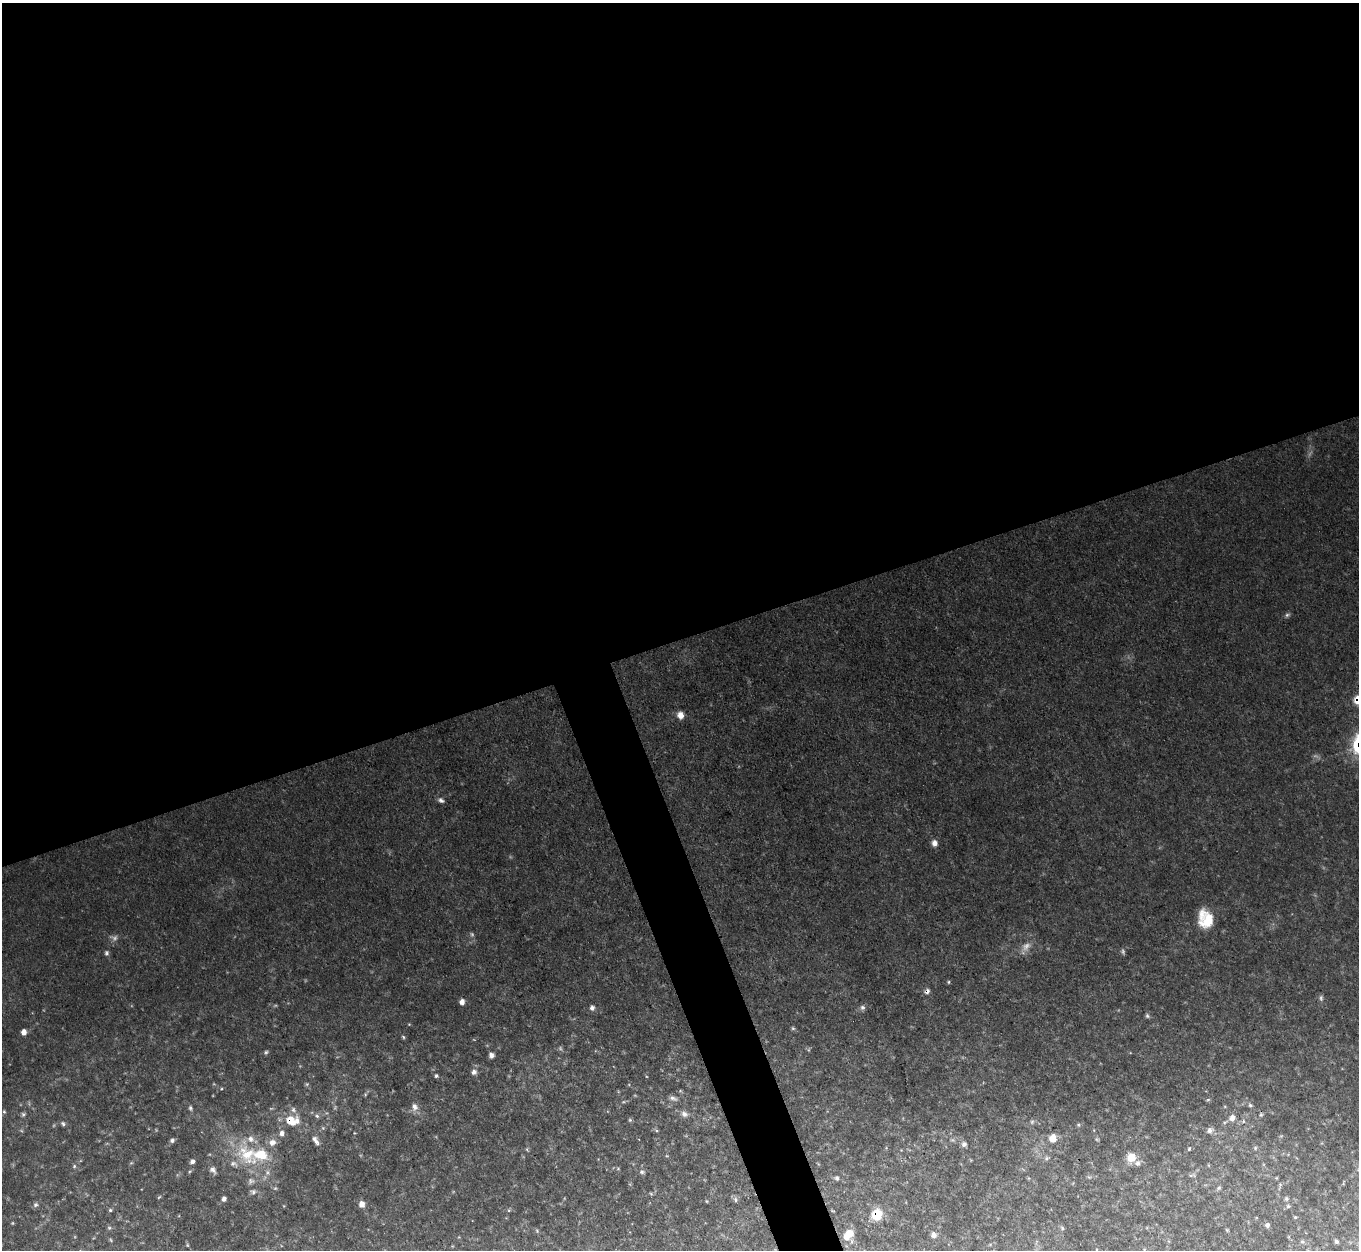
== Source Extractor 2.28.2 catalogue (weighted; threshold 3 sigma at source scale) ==
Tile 2 of 4 x 4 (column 2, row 1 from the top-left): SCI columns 1360-2716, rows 4020-5267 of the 5431 x 5416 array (HDU 1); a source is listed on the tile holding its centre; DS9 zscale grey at full resolution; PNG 1361 x 1252 px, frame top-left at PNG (2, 3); no overlay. Shown black and unused: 53% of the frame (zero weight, under 3 of 4 exposures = <1% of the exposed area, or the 3 px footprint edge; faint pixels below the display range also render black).
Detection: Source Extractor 2.28.2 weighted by HDU 2 'WHT'; one run over the whole footprint, this tile lists its part. Background 0.0864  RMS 0.0076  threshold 0.034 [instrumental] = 3 sigma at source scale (4.5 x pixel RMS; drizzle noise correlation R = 1.50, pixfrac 1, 0.05/0.05 arcsec/px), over >= 5 px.
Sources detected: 101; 9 too faint to see at this stretch — not listed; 8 inside a brighter listed object's ellipse — not listed separately; the other 84 listed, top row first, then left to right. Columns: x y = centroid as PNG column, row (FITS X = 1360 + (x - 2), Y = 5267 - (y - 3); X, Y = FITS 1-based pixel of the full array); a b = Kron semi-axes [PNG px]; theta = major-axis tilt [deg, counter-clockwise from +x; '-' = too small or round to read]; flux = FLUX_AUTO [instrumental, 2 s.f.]
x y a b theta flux
1287 615 7 5 15 1.8
1358 700 10 9 - 12
680 715 9 8 - 5.6
441 800 9 6 -26 2.7
934 843 8 7 - 4.6
1207 921 21 16 57 20
106 953 7 6 - 2
949 982 4 4 - 1
927 991 7 6 - 2.9
462 1002 6 5 - 4.4
862 1007 7 7 - 2.4
592 1008 7 6 - 2.6
1147 1016 6 5 - 1.6
793 1028 6 5 - 1.2
24 1032 6 5 - 5.3
403 1037 5 4 - 1
266 1052 5 5 - 1.4
491 1055 6 5 - 3.4
474 1072 8 7 - 3.1
436 1076 4 4 - 1.5
221 1089 5 3 - 0.76
673 1098 11 6 -21 3
1208 1100 6 4 2 1.1
1250 1105 6 5 - 1.7
414 1107 11 9 -80 4.8
190 1108 7 5 -80 1.7
293 1110 8 7 - 2.7
4 1112 5 4 - 1.1
23 1114 6 6 - 1.6
684 1114 11 8 -46 3.8
1261 1115 6 5 - 1.2
317 1116 5 5 - 1.5
1232 1118 10 9 - 5.8
290 1120 11 10 - 14
630 1120 5 5 - 1.1
1243 1121 6 5 - 1.7
1032 1122 7 5 68 1.6
63 1124 6 5 - 1.6
1078 1125 5 5 - 1.1
1210 1130 9 7 27 3.7
282 1133 6 6 - 3.7
1053 1138 8 7 - 9.9
172 1140 6 5 - 2.2
315 1140 13 6 -59 3.7
964 1144 8 7 - 2.9
1255 1148 6 5 - 1.4
1189 1149 6 4 73 1.1
248 1154 34 27 -39 44
1131 1157 10 10 - 12
1047 1158 7 5 27 1.7
192 1162 5 5 - 2.7
74 1166 5 5 - 1.4
213 1170 9 7 -48 3
642 1172 7 6 - 1.9
1192 1175 10 4 6 1.6
837 1178 6 6 - 1.8
1280 1184 6 4 -19 0.93
275 1188 5 5 - 1.1
1219 1188 7 5 28 1.4
253 1192 7 6 - 2.1
651 1194 5 4 - 0.86
159 1197 6 4 44 0.93
224 1199 5 4 - 2.5
1286 1199 6 5 - 1.3
735 1200 8 5 -82 1.9
706 1201 5 3 - 0.68
362 1204 7 6 - 5
35 1205 7 6 - 2
1288 1206 6 5 - 1.4
110 1210 5 5 - 1.2
509 1210 6 4 72 0.93
877 1214 8 7 - 25
1295 1217 4 4 - 0.82
13 1223 5 3 - 0.7
1267 1225 5 5 - 2.1
109 1228 5 5 - 1.3
1062 1228 6 5 - 1.3
1227 1230 5 4 - 0.77
848 1234 13 8 52 10
934 1235 7 7 - 3.5
111 1240 6 3 -70 0.97
1336 1241 5 5 - 1.7
1302 1242 6 5 - 1.5
187 1245 5 3 - 0.83
Overlapping masked pixels (flux is a lower limit): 4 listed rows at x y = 1358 700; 927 991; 290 1120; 877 1214
Isophote crosses this tile's border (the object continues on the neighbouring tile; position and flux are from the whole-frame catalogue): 1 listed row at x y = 1358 700